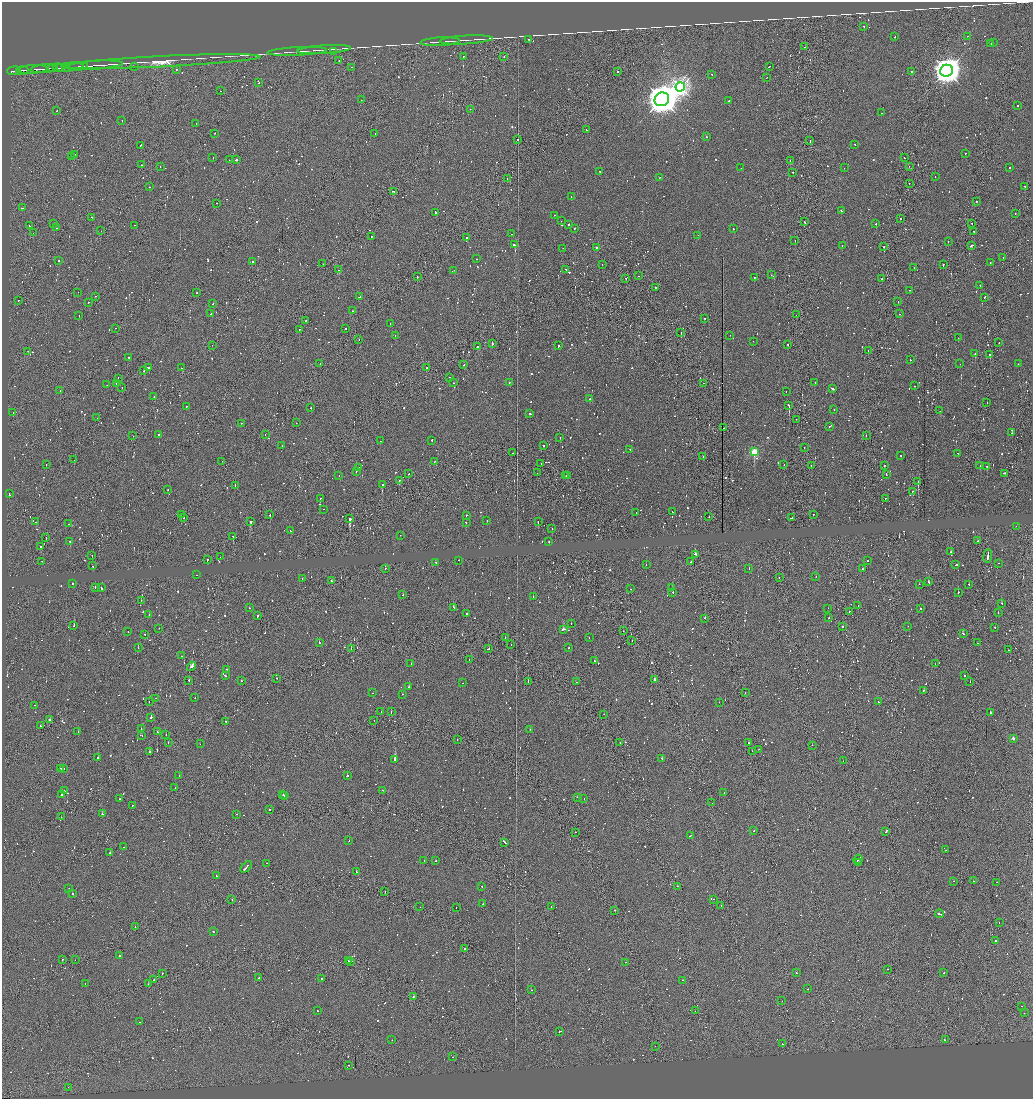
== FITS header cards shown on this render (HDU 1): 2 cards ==
NAXIS1  =                 2062
NAXIS2  =                 2193

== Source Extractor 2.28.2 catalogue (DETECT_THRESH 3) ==
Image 2062 x 2193 px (HDU 1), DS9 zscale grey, zoomed out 1/2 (1 PNG px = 2 x 2 image px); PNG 1035 x 1101 px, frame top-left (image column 2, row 2193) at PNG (2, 2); each listed source drawn as its Kron ellipse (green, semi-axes under 4 px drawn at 4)
Background 0.0756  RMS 0.95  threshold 2.86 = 3 sigma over >= 5 px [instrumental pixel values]
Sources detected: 1936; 445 cannot appear on this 1/2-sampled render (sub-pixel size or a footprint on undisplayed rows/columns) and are neither listed nor drawn; of the other 1491, the 500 brightest by FLUX_AUTO listed and drawn (991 fainter detections omitted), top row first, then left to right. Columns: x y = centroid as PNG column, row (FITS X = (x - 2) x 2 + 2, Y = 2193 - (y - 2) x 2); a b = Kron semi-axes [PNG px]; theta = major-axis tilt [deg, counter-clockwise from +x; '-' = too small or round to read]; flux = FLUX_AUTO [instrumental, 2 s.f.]
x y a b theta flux
864 26 2 2 - 940
967 36 2 1 - 760
895 37 2 2 - 2200
529 39 2 2 - 670
466 40 26 1 3 810
440 42 20 2 3 730
993 42 2 2 - 930
991 43 2 1 - 750
804 47 2 2 - 870
324 50 27 2 4 920
297 51 30 2 3 1100
333 51 2 2 - 1000
463 56 2 2 - 820
504 57 2 1 - 4300
339 60 2 1 - 2600
161 62 100 5 3 4600
94 65 29 1 4 3200
78 66 9 1 4 1900
134 66 2 1 - 1200
68 67 15 2 4 3400
351 67 2 1 - 2700
769 67 2 1 - 1300
56 68 8 1 4 2100
32 69 15 1 4 4900
44 69 13 1 4 4100
176 69 2 2 - 4800
22 70 6 1 0 2200
14 71 7 2 2 2600
618 71 2 1 - 920
946 71 6 6 - 270000
912 72 2 2 - 1300
712 74 2 2 - 1100
767 77 2 1 - 1600
259 83 2 2 - 1700
680 87 5 4 - 70000
220 91 2 2 - 1100
662 99 7 6 - 480000
361 100 2 1 - 660
729 101 2 1 - 1900
1017 106 2 2 - 1100
470 109 2 1 - 2300
57 111 2 2 - 1400
882 113 2 1 - 730
122 120 2 1 - 1700
196 123 2 1 - 1400
587 130 2 1 - 800
214 133 2 1 - 1100
375 134 2 1 - 1300
707 137 2 1 - 870
517 140 2 2 - 710
810 141 3 1 - 750
855 144 2 2 - 2200
141 145 3 2 - 2000
965 153 2 2 - 1100
75 154 2 1 - 700
72 157 2 2 - 1400
213 157 2 2 - 730
904 158 2 1 - 1500
229 160 2 1 - 640
236 160 3 2 - 1800
790 161 2 2 - 1300
141 165 2 2 - 1400
909 166 2 1 - 650
160 167 2 2 - 910
741 168 2 2 - 1100
844 168 2 2 - 1000
1009 168 2 2 - 970
600 171 2 2 - 910
793 172 2 2 - 750
935 176 2 1 - 2400
660 178 2 2 - 1500
507 179 2 1 - 1100
909 183 2 2 - 1600
1025 186 2 2 - 2700
150 187 2 2 - 1200
394 191 4 2 - 860
571 197 2 2 - 2100
977 201 2 1 - 1600
217 203 2 1 - 2400
23 208 3 1 - 2600
841 210 2 2 - 3000
436 212 3 2 - 2900
1015 213 2 1 - 3900
554 215 2 2 - 790
92 217 2 2 - 820
900 218 2 1 - 1600
561 221 2 2 - 660
805 222 2 2 - 1000
972 223 2 1 - 990
54 224 2 2 - 1700
569 224 2 2 - 890
876 224 2 2 - 4000
135 225 2 2 - 820
29 226 2 2 - 1600
56 228 2 1 - 1800
575 228 2 2 - 1100
733 229 2 2 - 1200
101 231 2 1 - 700
974 231 2 2 - 1900
33 233 2 1 - 640
511 234 2 1 - 1400
698 235 2 1 - 1100
372 236 2 2 - 1900
466 237 2 1 - 1800
795 240 2 1 - 1700
948 241 2 2 - 3000
514 245 3 2 - 2500
842 245 2 1 - 870
972 245 3 1 - 2900
884 247 2 1 - 1700
563 248 2 1 - 680
596 248 2 2 - 1400
1003 258 2 1 - 760
477 259 2 1 - 640
59 261 2 2 - 2800
252 262 2 2 - 2400
990 262 2 2 - 850
323 264 2 2 - 1500
602 264 2 1 - 1400
943 265 2 2 - 3000
914 267 2 2 - 1300
566 269 3 1 - 840
339 270 2 2 - 3000
454 270 2 1 - 1100
771 275 2 1 - 1600
639 276 2 2 - 2000
417 277 2 2 - 3700
754 277 2 2 - 6600
626 279 2 2 - 810
882 279 2 2 - 2700
980 285 2 2 - 930
656 288 2 1 - 2100
910 290 2 1 - 1000
78 292 2 1 - 1100
197 293 2 1 - 2900
95 296 2 1 - 840
359 297 2 2 - 1500
985 297 2 2 - 840
18 300 2 1 - 650
89 302 2 1 - 820
898 302 2 2 - 750
213 303 2 2 - 1200
352 311 2 2 - 4300
210 314 2 2 - 1200
900 314 2 2 - 630
79 315 2 2 - 1300
796 315 2 1 - 830
705 318 2 2 - 900
305 321 2 2 - 1300
390 323 2 1 - 1800
116 328 2 1 - 2400
346 328 2 2 - 1500
299 329 2 2 - 990
681 332 2 2 - 3900
395 335 2 2 - 730
730 335 2 1 - 690
958 338 2 1 - 1400
359 340 2 1 - 3400
753 341 2 1 - 1100
999 343 2 2 - 1200
492 344 2 1 - 1500
788 344 2 2 - 1100
212 345 2 1 - 650
477 346 2 1 - 2000
558 346 2 2 - 2500
28 351 2 1 - 720
868 351 2 2 - 1100
975 353 2 1 - 3800
990 355 2 1 - 5200
129 357 2 2 - 850
910 360 2 2 - 2400
320 363 2 1 - 1400
960 364 2 2 - 640
1018 364 2 1 - 700
464 365 2 2 - 1400
149 368 2 2 - 2900
182 368 3 1 - 1700
426 368 3 1 - 2300
144 371 2 1 - 2500
449 377 2 1 - 990
118 378 2 2 - 1400
509 382 2 2 - 1600
815 382 2 2 - 980
453 383 2 1 - 730
704 383 2 2 - 630
116 384 2 2 - 1000
107 385 2 2 - 770
915 386 2 2 - 960
122 387 2 1 - 760
832 389 3 2 - 3700
60 390 2 2 - 2400
786 391 2 1 - 1200
154 397 2 1 - 4500
590 399 2 1 - 1600
987 403 2 1 - 1600
789 405 2 2 - 6500
186 406 2 1 - 1200
311 408 2 2 - 900
834 409 2 2 - 2400
940 411 2 2 - 690
13 413 2 1 - 660
530 413 2 2 - 3000
97 418 2 1 - 760
796 419 2 1 - 670
241 423 2 2 - 1500
296 423 2 1 - 790
829 426 2 2 - 1100
724 428 2 1 - 730
1011 433 2 1 - 1200
159 434 2 1 - 2900
265 434 2 1 - 5000
133 436 2 1 - 730
866 436 2 2 - 830
560 437 2 2 - 750
431 440 2 2 - 2500
380 441 2 2 - 740
543 445 2 2 - 1100
282 446 2 1 - 710
804 447 2 1 - 790
630 449 2 2 - 990
754 451 3 2 - 14000
513 453 2 1 - 1000
958 453 2 1 - 1100
900 455 2 2 - 700
703 456 2 1 - 2300
74 460 2 1 - 760
222 461 2 1 - 1000
434 461 2 2 - 940
541 463 2 1 - 930
784 464 2 1 - 1100
46 465 2 2 - 1100
811 465 2 1 - 1000
884 465 2 2 - 840
980 466 2 2 - 2200
986 466 2 2 - 4100
359 468 2 1 - 1800
356 471 2 2 - 1100
537 473 2 2 - 1000
1004 473 3 2 - 1000
408 474 2 2 - 940
886 474 2 2 - 2000
567 475 2 2 - 640
339 476 2 2 - 1500
566 476 2 1 - 810
399 480 2 2 - 5700
918 481 3 1 - 1500
382 485 2 2 - 3100
235 486 2 1 - 660
168 490 2 1 - 870
913 491 2 1 - 1200
9 494 2 2 - 2000
320 498 2 2 - 3000
885 498 2 2 - 740
323 509 2 1 - 990
672 512 2 2 - 860
636 513 2 2 - 660
181 514 2 1 - 740
813 514 2 2 - 760
270 515 2 1 - 3100
466 515 2 2 - 3100
709 516 2 1 - 1100
184 518 2 2 - 960
792 518 2 2 - 1100
350 519 3 2 - 7700
487 520 2 2 - 820
250 521 2 2 - 4200
36 522 2 2 - 1900
466 522 2 1 - 2100
538 522 2 2 - 2400
68 524 2 1 - 680
1016 526 2 1 - 710
552 529 2 2 - 760
291 531 2 1 - 1500
400 535 2 1 - 1600
233 536 2 1 - 2000
46 538 2 1 - 1300
70 541 2 2 - 1200
978 541 2 2 - 1200
549 542 2 2 - 1300
40 546 2 2 - 1500
951 552 2 2 - 1100
695 554 3 2 - 2900
92 555 2 1 - 1400
988 556 7 2 82 5900
220 557 2 1 - 680
207 559 2 1 - 11000
459 560 2 1 - 970
868 560 2 1 - 1000
42 561 2 1 - 690
435 562 2 2 - 2100
691 562 2 1 - 710
999 563 2 1 - 830
646 565 2 2 - 680
956 565 2 1 - 1200
93 566 2 2 - 1100
385 568 3 1 - 3300
749 569 2 2 - 920
863 569 2 2 - 660
196 575 2 2 - 2400
816 577 2 2 - 900
302 578 2 2 - 1600
779 578 2 1 - 940
331 581 2 1 - 930
929 582 3 2 - 3500
72 584 2 2 - 990
919 584 2 2 - 870
969 584 2 1 - 1400
95 587 2 2 - 740
101 588 3 2 - 2500
672 588 2 2 - 970
630 589 2 1 - 810
673 592 2 2 - 1600
958 592 2 2 - 1700
403 595 2 2 - 980
533 596 2 2 - 930
141 600 2 1 - 2000
1001 603 2 1 - 1900
858 606 2 1 - 690
453 607 2 2 - 1800
249 608 2 2 - 940
828 608 2 1 - 660
921 608 2 2 - 3100
849 611 2 1 - 1200
467 613 2 1 - 2200
998 613 2 2 - 640
149 615 2 2 - 1100
257 616 3 2 - 1300
705 618 2 2 - 5300
829 618 2 1 - 640
571 624 2 1 - 990
74 626 2 2 - 2600
842 626 2 2 - 820
908 626 2 1 - 630
995 627 2 1 - 14000
159 628 2 1 - 650
563 629 3 2 - 2600
128 631 2 1 - 830
623 631 2 1 - 1100
145 634 2 1 - 870
963 634 3 2 - 2400
505 638 2 1 - 780
589 638 2 1 - 750
632 641 2 1 - 660
319 643 2 1 - 3800
978 643 2 1 - 2000
511 645 2 1 - 900
569 647 2 2 - 1100
138 648 2 1 - 1100
351 649 2 1 - 1900
488 649 2 2 - 960
1008 650 2 1 - 1600
181 656 2 2 - 2000
469 659 2 1 - 680
595 661 2 2 - 880
411 664 2 1 - 780
935 664 2 1 - 970
192 666 5 3 - 3200
227 669 2 2 - 1000
225 676 2 2 - 1200
965 676 2 2 - 2800
276 678 2 1 - 820
189 680 2 2 - 5100
654 680 2 2 - 4900
241 681 2 1 - 820
528 681 2 2 - 3600
970 681 2 1 - 2900
577 682 2 1 - 3000
463 683 2 2 - 960
409 687 2 2 - 2500
924 690 2 2 - 3600
372 693 2 2 - 690
745 693 2 1 - 640
402 694 2 2 - 1100
155 698 2 1 - 820
195 698 2 2 - 1300
149 702 2 1 - 790
719 702 2 2 - 1200
878 702 2 2 - 1300
35 705 2 1 - 1300
381 712 2 2 - 1000
391 712 2 1 - 710
990 713 2 1 - 3800
604 714 2 1 - 830
151 717 2 2 - 2600
50 720 2 2 - 700
374 720 2 1 - 860
226 721 2 1 - 1800
40 725 2 2 - 930
141 729 2 2 - 1200
530 729 2 2 - 890
78 732 2 2 - 1000
157 732 2 2 - 690
141 735 3 1 - 1000
166 735 2 2 - 730
1013 738 2 2 - 1600
457 740 2 1 - 3100
168 742 2 1 - 850
620 742 2 1 - 740
748 743 2 1 - 6400
200 744 2 1 - 680
812 745 2 1 - 740
759 749 2 1 - 2700
752 751 2 1 - 680
150 752 2 1 - 1200
98 758 2 2 - 17000
662 758 2 2 - 2000
395 760 3 2 - 11000
843 761 2 1 - 1100
60 768 2 1 - 760
64 769 2 1 - 1100
179 776 2 1 - 1200
347 776 2 2 - 2900
175 788 2 1 - 4100
383 790 2 1 - 1900
64 791 2 1 - 1200
724 793 2 2 - 2000
61 794 3 2 - 2600
283 795 2 1 - 910
285 796 2 2 - 6900
577 797 2 1 - 650
119 799 2 2 - 650
584 799 2 1 - 850
712 803 2 1 - 720
132 805 2 1 - 790
270 810 2 1 - 2000
102 814 2 2 - 6500
237 814 2 2 - 1600
61 817 2 1 - 1100
754 831 2 2 - 1300
886 831 3 2 - 2300
575 832 2 1 - 1000
690 836 2 1 - 2700
349 841 2 1 - 2100
504 842 4 2 - 2600
124 847 2 2 - 820
945 850 2 1 - 760
110 853 2 2 - 3100
858 859 5 1 - 4400
424 860 2 2 - 670
435 861 2 1 - 870
267 863 2 2 - 4500
859 863 2 1 - 1600
246 867 7 2 44 6800
356 872 2 2 - 680
216 876 2 2 - 960
953 881 2 1 - 660
973 881 2 2 - 1000
997 882 2 1 - 1100
482 886 2 1 - 3000
677 886 2 2 - 670
69 888 2 1 - 1400
385 892 2 1 - 650
73 894 2 2 - 960
232 899 2 1 - 780
713 899 2 2 - 2200
483 904 2 1 - 1100
551 906 2 2 - 910
721 906 2 1 - 830
420 907 2 1 - 770
456 907 2 1 - 690
615 910 2 1 - 1000
939 914 4 2 - 3300
999 923 2 2 - 3400
135 926 2 1 - 1100
213 931 2 2 - 1100
995 940 2 2 - 1600
465 949 2 1 - 680
119 956 2 2 - 1600
62 959 2 1 - 2500
75 960 2 1 - 810
349 961 3 1 - 3300
351 961 2 1 - 2200
626 962 2 1 - 1200
888 969 2 1 - 1800
162 973 2 2 - 1400
796 973 2 2 - 2100
944 973 2 2 - 13000
259 978 2 2 - 1400
321 979 2 2 - 1200
154 980 3 2 - 2000
683 980 3 1 - 2400
85 983 2 2 - 2100
148 984 2 1 - 1300
807 989 2 2 - 760
531 990 2 1 - 1200
413 996 2 2 - 1000
782 1001 2 1 - 830
1021 1006 2 1 - 640
317 1011 2 2 - 910
695 1011 2 1 - 760
1024 1013 2 1 - 3800
139 1022 2 1 - 850
560 1031 3 2 - 4400
392 1040 2 2 - 720
945 1040 2 2 - 2100
782 1044 2 1 - 1100
655 1046 2 2 - 1100
452 1057 2 2 - 1500
348 1065 2 1 - 950
68 1087 2 1 - 2800
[991 fainter detections neither listed nor drawn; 445 sub-pixel or undisplayed-footprint detections neither listed nor drawn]